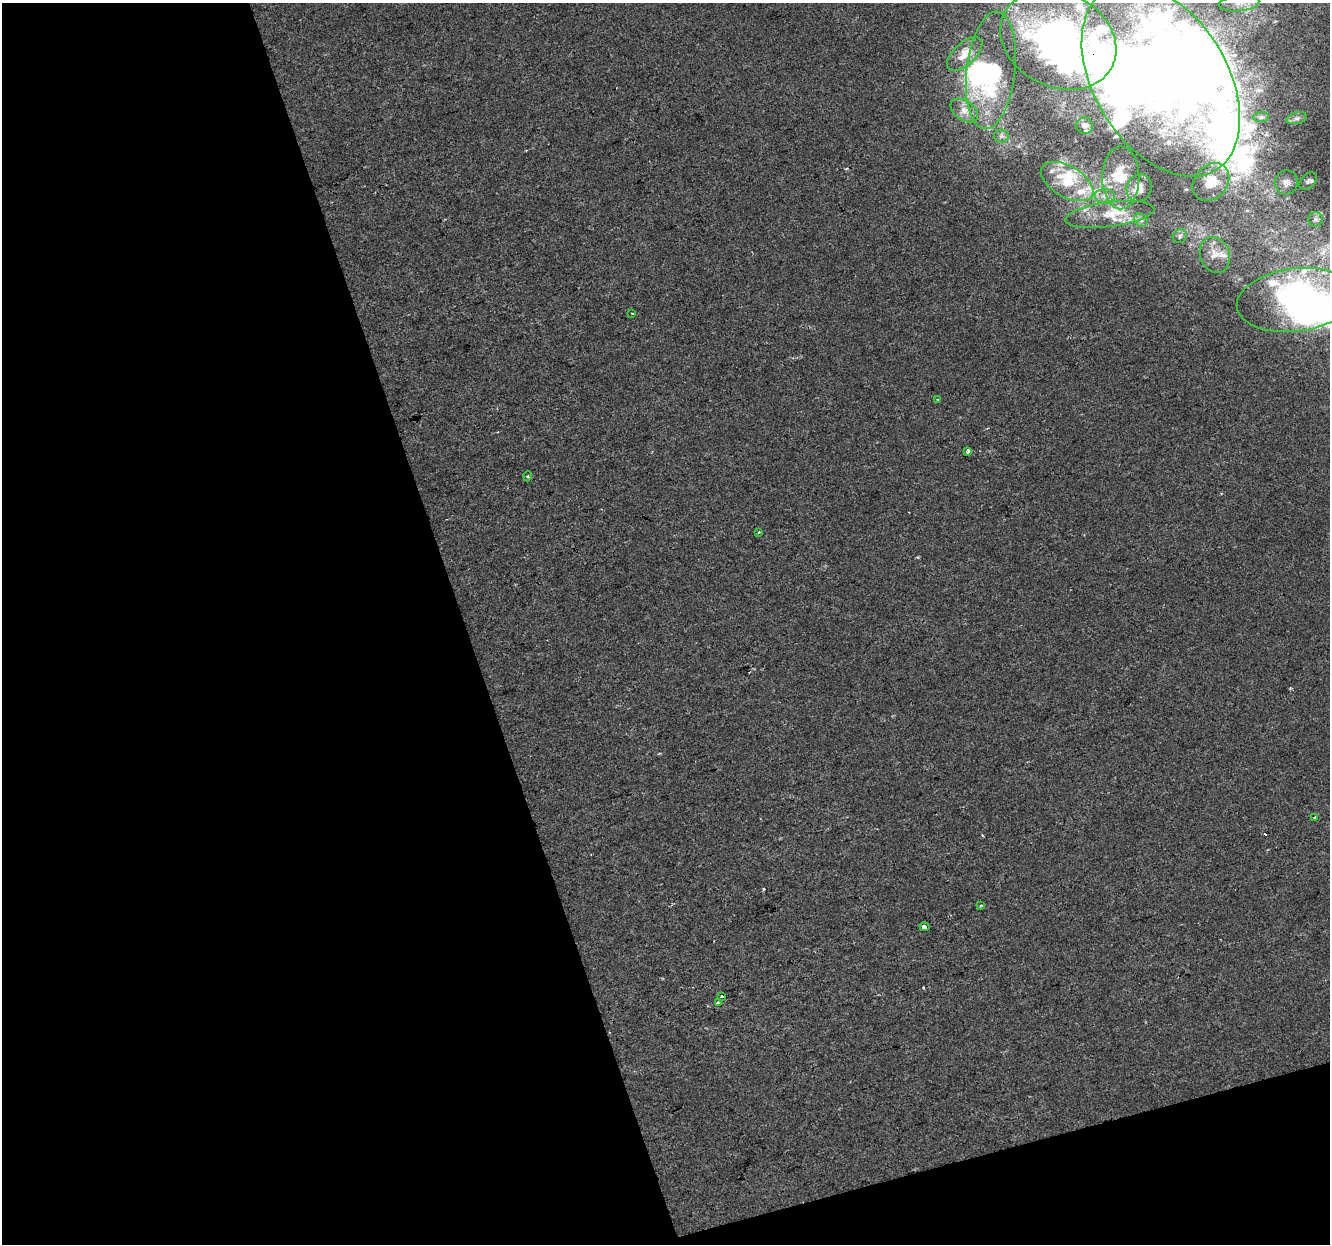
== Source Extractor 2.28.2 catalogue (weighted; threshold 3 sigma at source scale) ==
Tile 3 of 2 x 2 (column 1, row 2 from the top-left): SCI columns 1-1328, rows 54-1295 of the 2655 x 2574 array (HDU 1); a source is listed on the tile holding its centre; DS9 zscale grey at full resolution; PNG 1332 x 1246 px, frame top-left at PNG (2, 3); each listed source drawn as its Kron ellipse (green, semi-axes under 4 px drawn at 4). Shown black and unused: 39% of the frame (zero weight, under 2 of 3 exposures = <1% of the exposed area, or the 3 px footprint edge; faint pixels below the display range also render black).
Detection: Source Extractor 2.28.2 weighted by HDU 2 'WHT'; one run over the whole footprint, this tile lists its part. Background 2.13e-04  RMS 0.0041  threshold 0.0185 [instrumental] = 3 sigma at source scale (4.5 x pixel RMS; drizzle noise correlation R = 1.50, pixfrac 1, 0.0396/0.0396 arcsec/px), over >= 5 px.
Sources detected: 58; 8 inside a brighter object's white glare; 3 cosmic-ray / hot-pixel residue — neither listed nor drawn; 14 inside a brighter listed object's ellipse — not listed separately; the other 33 listed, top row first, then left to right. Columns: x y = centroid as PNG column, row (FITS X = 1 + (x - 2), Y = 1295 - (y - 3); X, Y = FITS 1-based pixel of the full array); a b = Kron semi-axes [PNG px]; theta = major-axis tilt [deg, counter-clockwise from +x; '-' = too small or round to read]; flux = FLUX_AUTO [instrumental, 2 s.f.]
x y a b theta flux
1239 3 20 8 6 5.2
1058 40 60 47 -26 180
965 54 22 11 42 5.7
991 70 59 24 83 41
1161 80 105 66 -58 440
964 110 15 9 -34 3.7
1261 117 8 5 6 1.1
1297 118 10 5 13 1.4
1085 126 8 8 - 1.8
1001 136 8 6 0 1.2
1121 178 31 18 -90 13
1308 181 10 6 45 1.4
1067 182 29 15 -30 14
1211 182 21 16 49 8
1286 182 12 11 - 2.8
1139 188 14 12 64 4.3
1105 196 10 6 -2 2.2
1110 214 45 12 7 12
1316 219 7 7 - 1.3
1141 220 7 6 - 1.4
1180 236 7 6 - 1
1215 255 18 14 -69 5
1296 300 59 31 8 140
632 313 3 2 - 0.34
937 399 3 2 - 0.37
968 451 4 3 - 1.9
528 476 5 3 - 0.42
759 532 4 2 - 0.35
1314 817 3 3 - 1.6
981 905 4 3 - 0.44
925 927 5 3 - 6.5
722 996 3 3 - 1.6
718 1003 3 3 - 0.86
Overlapping masked pixels (flux is a lower limit): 2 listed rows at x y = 1058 40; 1161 80
Isophote crosses this tile's border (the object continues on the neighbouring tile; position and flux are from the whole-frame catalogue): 3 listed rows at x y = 1239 3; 1161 80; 1296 300